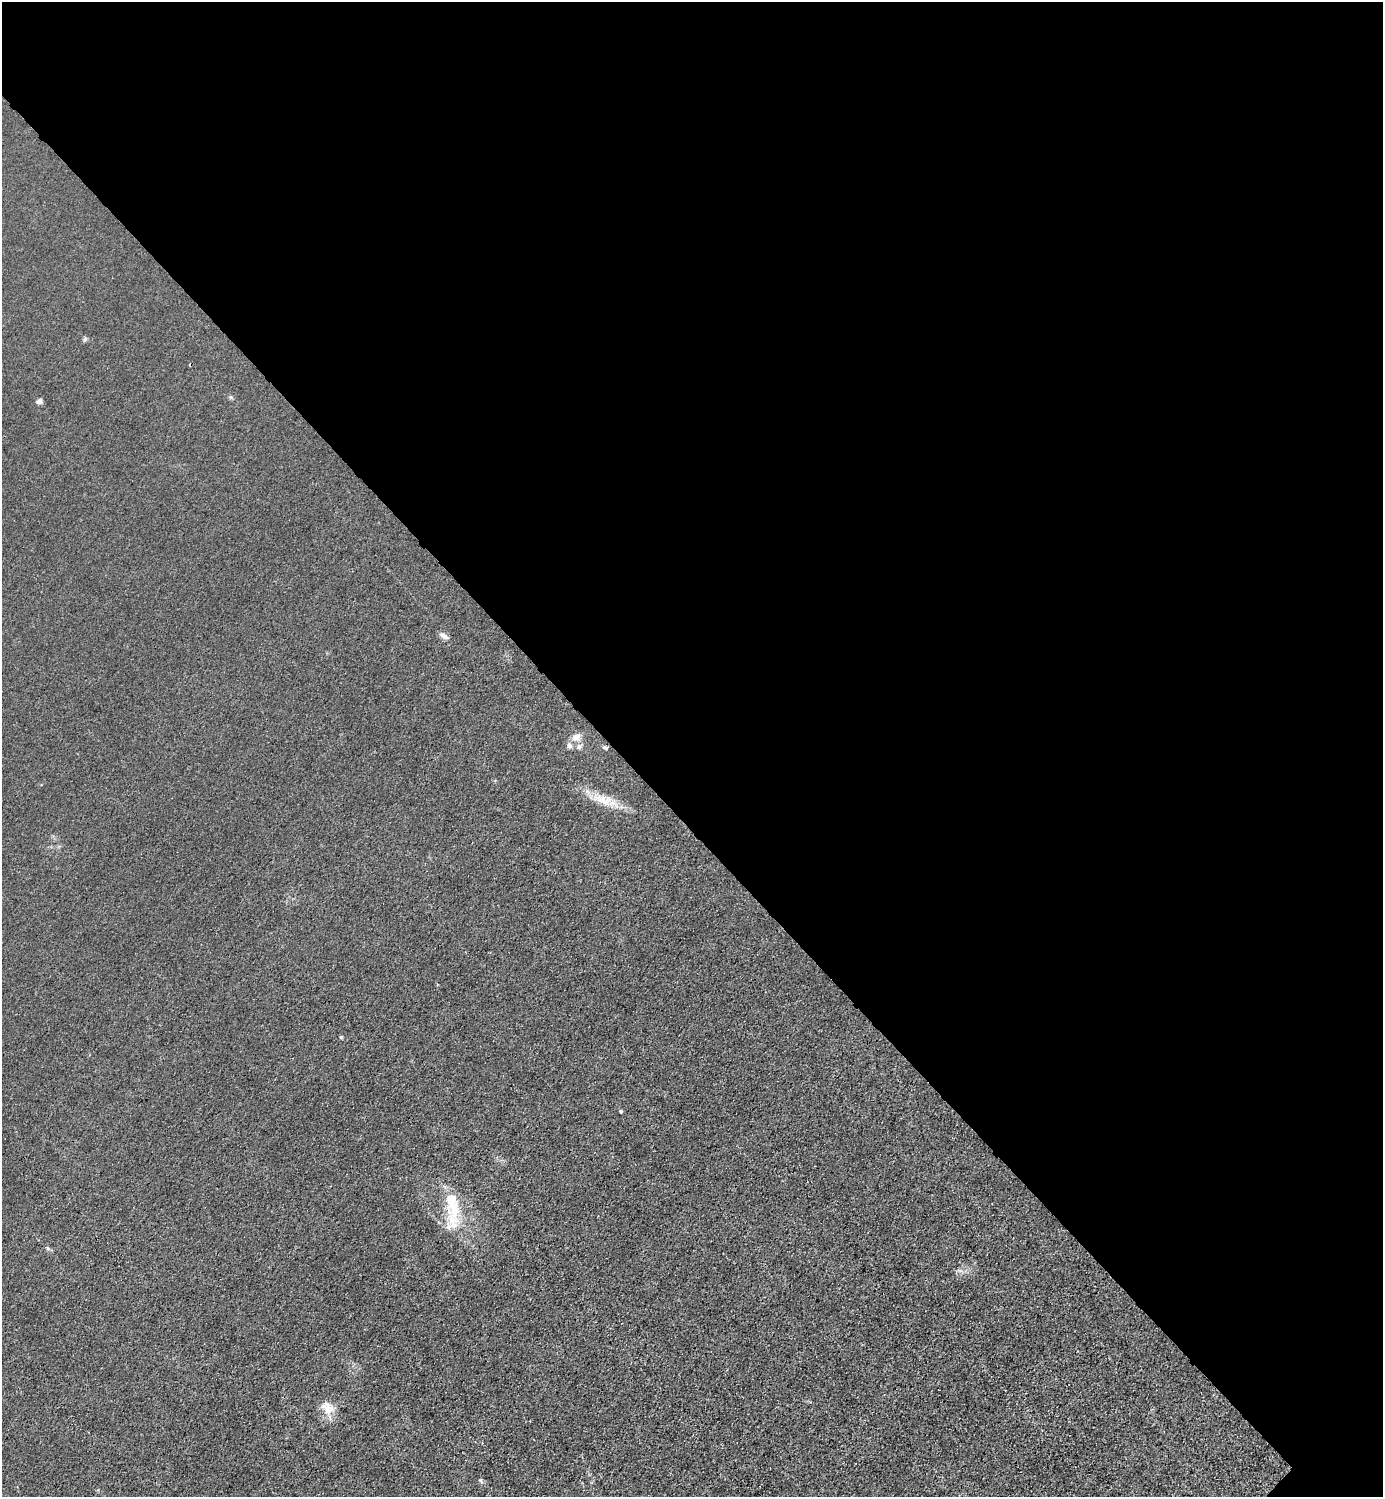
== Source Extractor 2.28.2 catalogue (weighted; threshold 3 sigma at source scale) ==
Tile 3 of 4 x 4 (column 3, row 1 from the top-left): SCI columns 3065-4445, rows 4488-5982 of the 5985 x 5985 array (HDU 1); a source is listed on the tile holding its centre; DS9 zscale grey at full resolution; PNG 1385 x 1499 px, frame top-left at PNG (2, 2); no overlay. Shown black and unused: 55% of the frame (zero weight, under 3 of 4 exposures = <1% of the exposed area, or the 3 px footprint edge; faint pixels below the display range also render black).
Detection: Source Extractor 2.28.2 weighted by HDU 2 'WHT'; one run over the whole footprint, this tile lists its part. Background 0.0221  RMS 0.0062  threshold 0.0279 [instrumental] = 3 sigma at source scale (4.5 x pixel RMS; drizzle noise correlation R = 1.50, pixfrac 1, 0.05/0.05 arcsec/px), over >= 5 px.
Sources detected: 14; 3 inside a brighter listed object's ellipse — not listed separately; the other 11 listed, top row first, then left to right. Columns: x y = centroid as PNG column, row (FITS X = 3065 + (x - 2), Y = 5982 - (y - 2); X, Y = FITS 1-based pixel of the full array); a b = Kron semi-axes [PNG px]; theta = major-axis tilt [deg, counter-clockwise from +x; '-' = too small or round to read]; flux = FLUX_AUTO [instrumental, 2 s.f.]
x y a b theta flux
40 401 7 6 - 1.7
444 636 13 6 -31 2.7
576 737 12 9 34 4.6
579 747 8 7 - 2.2
605 748 7 4 -36 0.96
603 800 26 12 -29 12
341 1037 4 4 - 0.71
621 1111 4 4 - 0.87
453 1219 34 18 -90 19
48 1248 6 4 -69 0.87
327 1408 20 14 -40 8.3
Unlisted compact peaks at least as high as the median listed source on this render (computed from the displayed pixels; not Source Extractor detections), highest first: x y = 85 339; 480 1480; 231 397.